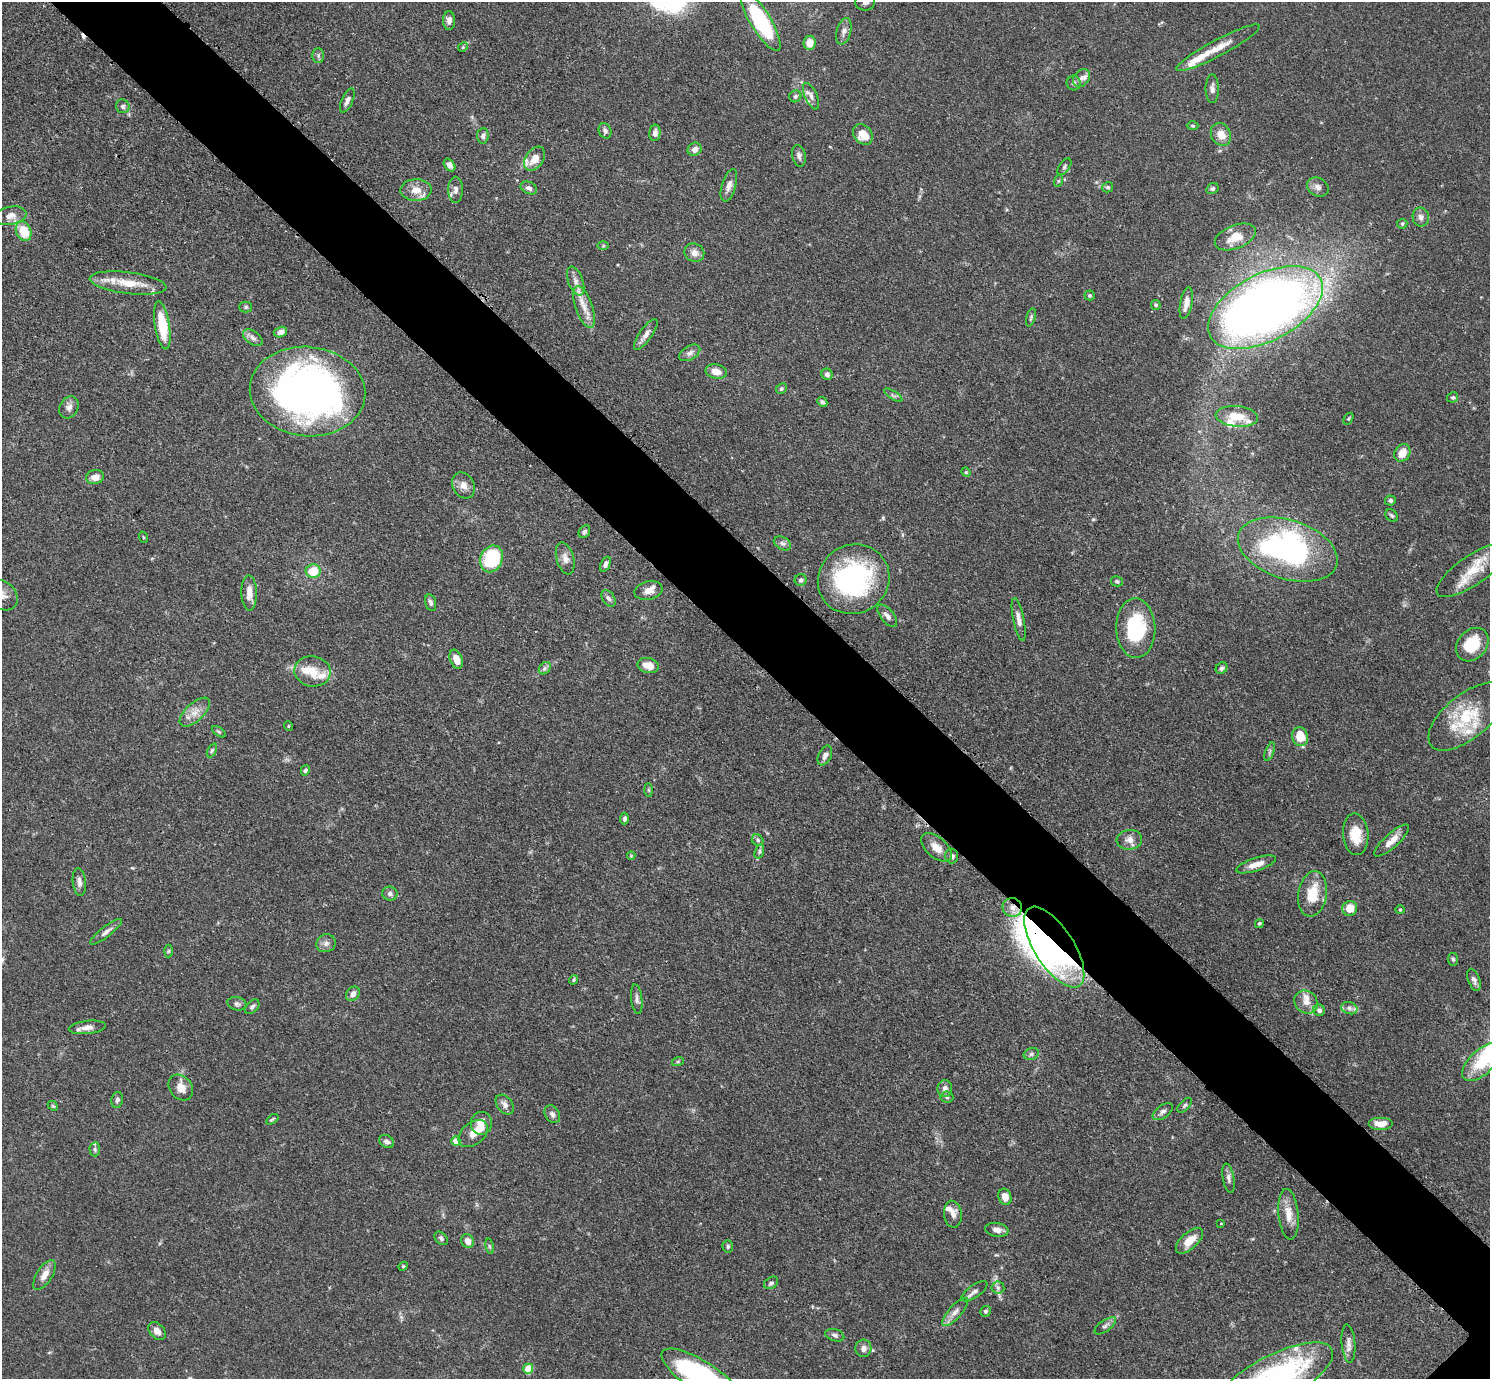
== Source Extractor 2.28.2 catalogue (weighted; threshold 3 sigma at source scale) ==
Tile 11 of 4 x 4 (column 3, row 3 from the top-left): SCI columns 3009-4496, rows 1560-2936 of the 6017 x 6017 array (HDU 1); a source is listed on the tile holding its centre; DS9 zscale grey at full resolution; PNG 1492 x 1381 px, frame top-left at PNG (2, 2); each listed source drawn as its Kron ellipse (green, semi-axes under 4 px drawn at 4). Shown black and unused: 7% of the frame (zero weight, under 3 of 4 exposures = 4% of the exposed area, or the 3 px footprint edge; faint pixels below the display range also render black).
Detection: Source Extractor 2.28.2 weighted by HDU 2 'WHT'; one run over the whole footprint, this tile lists its part. Background 0.0772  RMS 0.0036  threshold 0.0162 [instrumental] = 3 sigma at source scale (4.5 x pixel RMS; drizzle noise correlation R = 1.50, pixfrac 1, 0.05/0.05 arcsec/px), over >= 5 px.
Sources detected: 209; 3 inside a brighter object's white glare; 1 cosmic-ray / hot-pixel residue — neither listed nor drawn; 21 inside a brighter listed object's ellipse — not listed separately; the other 184 listed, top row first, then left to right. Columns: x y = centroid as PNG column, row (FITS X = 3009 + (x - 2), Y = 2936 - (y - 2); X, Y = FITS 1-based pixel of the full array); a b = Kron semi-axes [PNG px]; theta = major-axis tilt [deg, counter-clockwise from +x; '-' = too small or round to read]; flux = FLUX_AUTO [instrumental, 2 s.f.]
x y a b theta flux
865 2 10 8 2 1.5
449 20 9 6 89 1.8
761 21 34 10 -59 36
844 31 13 7 76 1.8
810 43 7 6 - 4.2
463 47 5 4 - 0.41
1218 48 47 8 28 6.3
318 56 7 6 - 0.84
1081 78 10 7 47 1.6
1074 83 7 7 - 0.93
1212 89 14 6 -90 1.8
795 96 6 5 - 0.79
811 96 14 6 -65 1.8
347 100 13 5 65 1.5
123 106 7 6 - 0.94
1193 126 6 4 -1 0.5
605 131 8 6 -67 1.2
655 133 8 5 84 1.8
863 134 11 8 -48 5.6
1221 134 12 9 -60 4
483 136 8 5 85 1
695 149 7 6 - 2.1
799 156 11 6 -78 1.3
535 159 13 9 55 4.5
450 165 7 5 -52 1.7
1064 167 9 5 55 0.85
1058 181 6 4 71 0.44
729 185 17 7 74 2.5
1108 187 5 5 - 0.63
1318 187 11 9 -30 1.8
529 188 9 6 -25 1.3
1212 189 6 5 - 0.77
416 190 16 11 2 4.6
456 190 13 7 -90 2
10 216 16 9 11 3
1421 217 9 8 - 1.6
1402 224 5 5 - 0.51
24 231 10 7 -68 9.5
1235 237 22 11 21 6.2
603 246 6 4 1 0.43
694 253 10 9 - 2.3
576 281 15 7 -70 2.5
128 283 39 11 -7 8.4
1089 295 5 5 - 0.61
1186 303 16 6 79 2.5
1156 305 5 4 - 0.55
246 307 6 5 - 0.66
584 307 22 8 -71 4.7
1265 307 62 33 28 350
1031 317 9 4 75 0.7
162 325 24 7 -81 13
280 332 7 5 16 2
646 334 18 6 55 2.4
253 338 11 6 -36 1.5
690 353 11 7 30 1.7
716 372 11 7 -12 3.3
827 374 6 5 - 1.1
781 388 6 5 - 0.55
307 392 58 45 -6 200
893 395 10 3 -32 0.84
1453 397 5 5 - 0.69
822 402 5 4 - 0.85
69 407 11 9 61 2
1237 416 21 10 -6 7.6
1348 419 6 4 57 0.44
1402 453 9 7 56 4.3
966 472 5 4 - 0.42
95 477 9 7 10 3.1
463 485 13 10 -62 2.8
1390 501 5 5 - 0.83
1392 515 7 5 -44 0.74
584 532 7 5 56 0.82
143 537 6 3 -71 0.33
782 543 9 6 -29 1.2
1288 549 51 29 -18 75
565 558 16 8 -74 2.5
491 559 14 11 68 25
605 564 8 4 65 1.2
1473 570 42 15 35 11
313 571 7 7 - 8.5
854 579 36 34 33 59
801 580 6 6 - 1
1117 581 6 5 - 0.71
648 590 14 9 12 3.1
249 593 18 7 -88 3.7
2 595 17 13 -37 4.4
608 598 9 6 -55 1.2
431 603 8 5 -76 1.1
887 616 13 6 -50 1.8
1019 619 22 5 -78 2.3
1136 628 30 19 -88 26
1472 645 18 14 48 13
456 659 10 6 -69 3.8
648 665 11 7 -12 4.3
545 668 7 5 46 0.88
1222 668 6 5 - 0.89
313 671 18 15 -9 6
195 712 19 9 43 3.8
1467 716 46 22 39 19
288 726 5 3 - 0.33
219 732 8 4 -36 0.6
1300 737 9 8 - 7.2
212 750 7 4 63 0.63
1270 752 10 3 69 0.73
825 755 10 6 64 1.7
305 770 5 4 - 0.85
648 790 7 4 -89 0.61
624 819 6 4 88 1.1
1356 834 21 12 -85 7.3
758 840 6 5 - 0.73
1129 840 13 10 8 2.5
1392 841 22 7 42 3.5
936 847 18 10 -40 3.8
759 851 7 4 72 0.67
631 856 4 4 - 0.37
952 856 7 6 - 1.3
1256 864 21 6 18 4
79 882 14 6 -84 1.9
390 894 7 7 - 1
1312 894 23 14 80 9.8
1012 907 10 9 - 3
1350 908 7 7 - 5
1400 910 4 4 - 0.35
1259 923 5 4 - 0.56
106 932 20 5 38 1.8
326 943 10 8 25 1.6
1054 947 46 19 -57 89
168 951 6 4 87 0.52
1453 959 6 5 - 0.65
574 980 5 4 - 0.52
1474 980 11 6 -70 1.4
353 994 8 6 54 1.8
637 999 15 5 -83 1.3
1306 1002 12 10 -39 3
237 1004 9 6 -12 1.1
252 1007 9 5 46 0.99
1349 1008 8 6 -18 1.3
1319 1010 6 5 - 1.3
87 1027 18 6 6 2.3
1031 1054 8 6 18 0.91
678 1061 6 4 19 0.52
1482 1062 24 12 44 11
181 1088 14 11 -50 3.8
945 1089 8 7 - 1.8
947 1097 6 5 - 0.7
117 1100 8 5 80 0.95
505 1105 11 7 -51 2
1185 1105 9 5 48 0.83
53 1106 5 4 - 0.48
1163 1112 11 6 37 1.5
552 1114 9 7 -56 1.3
272 1119 7 3 32 0.5
481 1123 11 10 - 3.8
1381 1124 12 6 0 4.2
473 1134 16 11 39 3.6
386 1141 8 6 -31 1.2
456 1141 5 4 - 3.7
95 1149 7 5 -88 0.71
1228 1178 15 5 -80 1.5
1005 1197 8 6 -72 3.1
953 1214 13 9 -85 2.3
1288 1214 25 10 -84 4.9
1221 1223 3 3 - 0.55
997 1230 12 7 -10 2.3
441 1238 8 5 -42 0.88
468 1241 7 6 - 2.7
1189 1241 17 8 43 5
490 1246 8 4 -80 0.63
728 1247 6 5 - 0.74
403 1266 5 4 - 0.43
44 1275 17 8 58 3.3
771 1283 8 5 35 0.88
998 1288 6 6 - 0.93
974 1291 15 6 35 1.6
985 1311 5 5 - 0.74
955 1312 18 6 48 2.4
1105 1326 12 5 35 1.2
157 1331 10 7 -48 2.2
835 1335 10 6 -17 1.1
1348 1343 19 6 -85 2.3
863 1348 9 8 - 2
528 1369 5 5 - 9.9
701 1376 46 15 -33 65
1275 1378 64 23 27 76
Overlapping masked pixels (flux is a lower limit): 3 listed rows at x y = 307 392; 1012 907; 1054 947
Isophote crosses this tile's border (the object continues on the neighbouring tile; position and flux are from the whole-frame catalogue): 4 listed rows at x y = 865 2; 2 595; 701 1376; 1275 1378